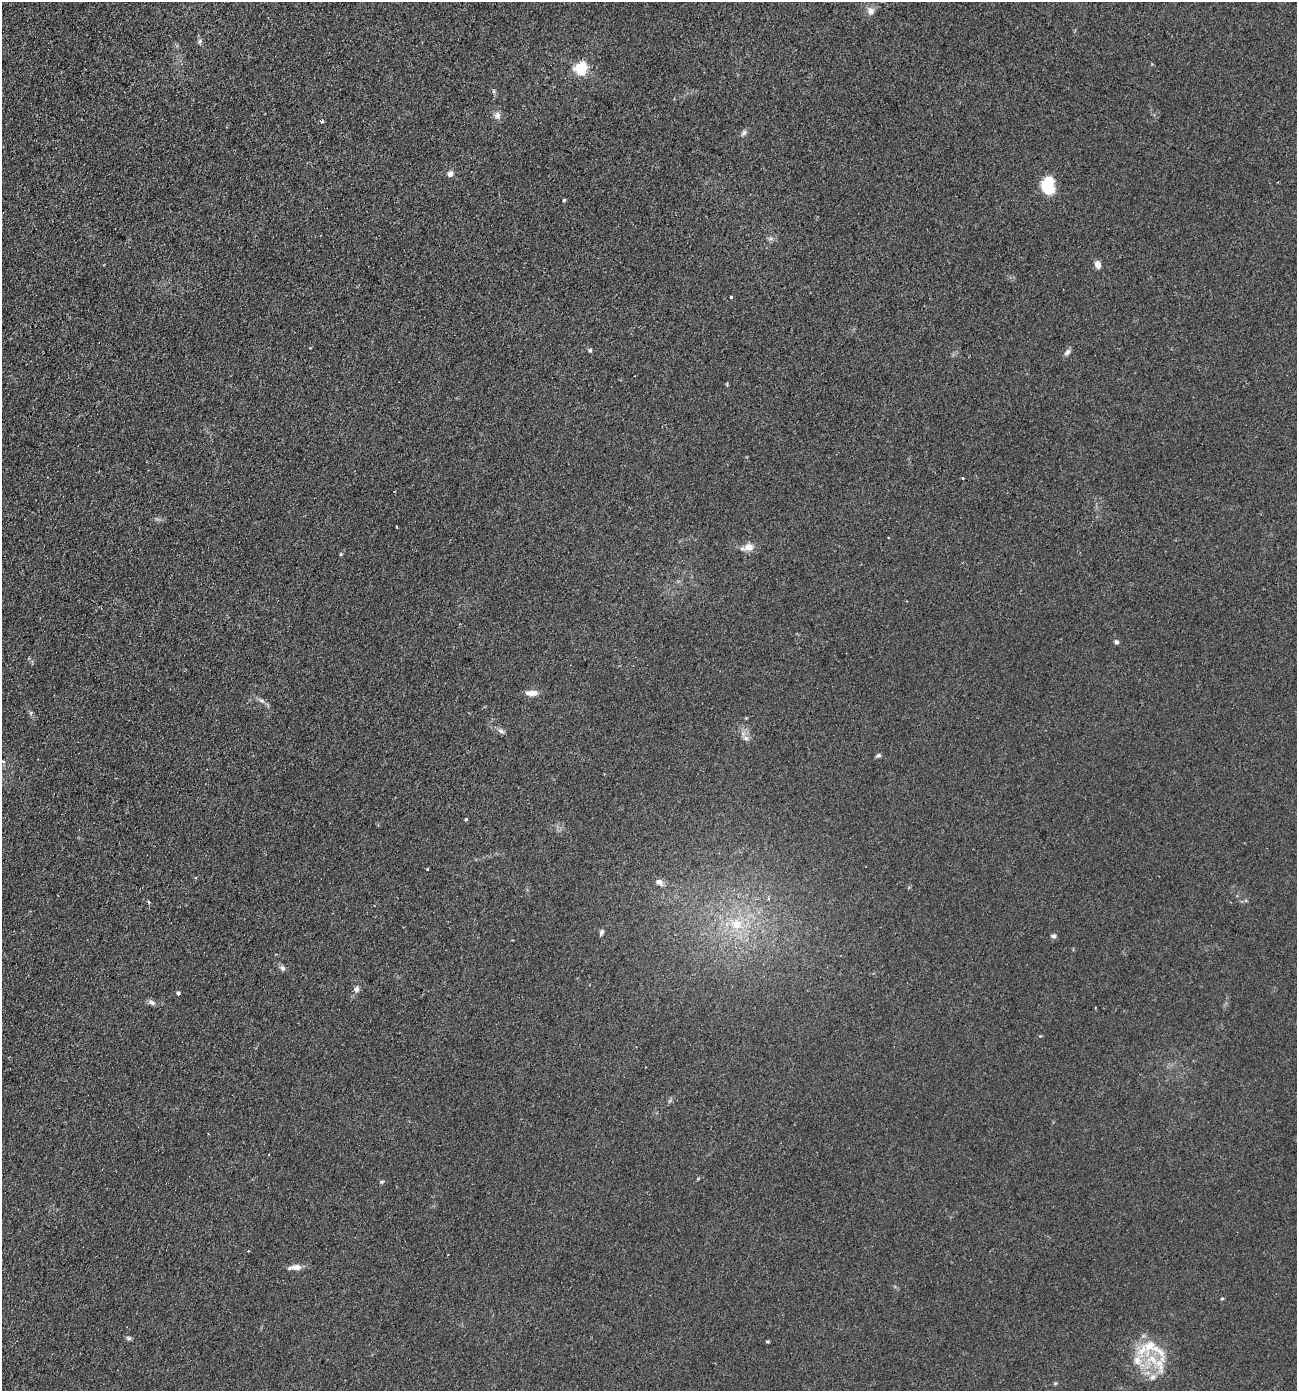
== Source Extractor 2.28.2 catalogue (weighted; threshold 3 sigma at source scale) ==
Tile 11 of 4 x 4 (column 3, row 3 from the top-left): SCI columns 2886-4180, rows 1421-2809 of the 5636 x 5618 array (HDU 1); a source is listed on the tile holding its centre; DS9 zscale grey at full resolution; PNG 1299 x 1393 px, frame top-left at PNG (2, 2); no overlay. Shown black and unused: <1% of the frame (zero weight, under 2 of 3 exposures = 3% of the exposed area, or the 3 px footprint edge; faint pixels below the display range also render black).
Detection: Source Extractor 2.28.2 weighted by HDU 2 'WHT'; one run over the whole footprint, this tile lists its part. Background 0.0592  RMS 0.0062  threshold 0.0279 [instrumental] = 3 sigma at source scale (4.5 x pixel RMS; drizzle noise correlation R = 1.50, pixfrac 1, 0.05/0.05 arcsec/px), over >= 5 px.
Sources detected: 49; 2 cosmic-ray / hot-pixel residue — not listed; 4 inside a brighter listed object's ellipse — not listed separately; the other 43 listed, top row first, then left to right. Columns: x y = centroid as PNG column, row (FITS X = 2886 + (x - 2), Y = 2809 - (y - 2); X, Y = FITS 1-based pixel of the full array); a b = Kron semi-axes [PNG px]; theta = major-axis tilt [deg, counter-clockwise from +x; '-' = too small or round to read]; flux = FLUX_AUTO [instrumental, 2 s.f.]
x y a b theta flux
871 11 11 9 -51 3.2
200 41 7 5 39 1.2
580 68 6 5 - 90
493 91 6 4 -90 0.88
497 115 10 8 -81 2.8
322 121 4 4 - 1.2
744 133 9 5 52 1.6
450 174 6 5 - 3.8
1047 186 13 11 -87 26
564 200 4 3 - 0.82
1098 264 7 6 - 4
731 297 4 3 - 0.89
590 350 5 5 - 0.88
1067 352 9 6 48 2
963 478 3 3 - 1.6
397 527 3 2 - 0.65
749 547 14 10 6 5
341 554 4 4 - 0.61
1116 642 5 5 - 1.6
531 693 15 6 0 4.7
261 701 8 4 -9 1.5
501 731 8 5 -22 1.8
746 738 8 6 -2 2.1
879 755 6 5 - 1.2
3 761 4 3 - 1.3
466 819 4 3 - 0.88
427 869 3 3 - 0.75
659 882 9 7 -37 2.9
737 924 14 12 -19 12
601 932 7 5 72 1.4
1053 936 6 5 - 1.7
282 968 8 6 -48 1.7
356 989 8 7 - 1.9
178 993 4 4 - 1.1
152 1002 10 6 -30 2
382 1182 6 4 20 0.81
248 1251 3 3 - 0.77
295 1267 17 7 4 4.2
1222 1299 5 3 - 0.59
128 1338 7 5 -1 1.2
768 1341 4 3 - 0.7
1152 1359 23 14 -32 19
1153 1377 9 7 44 2.9